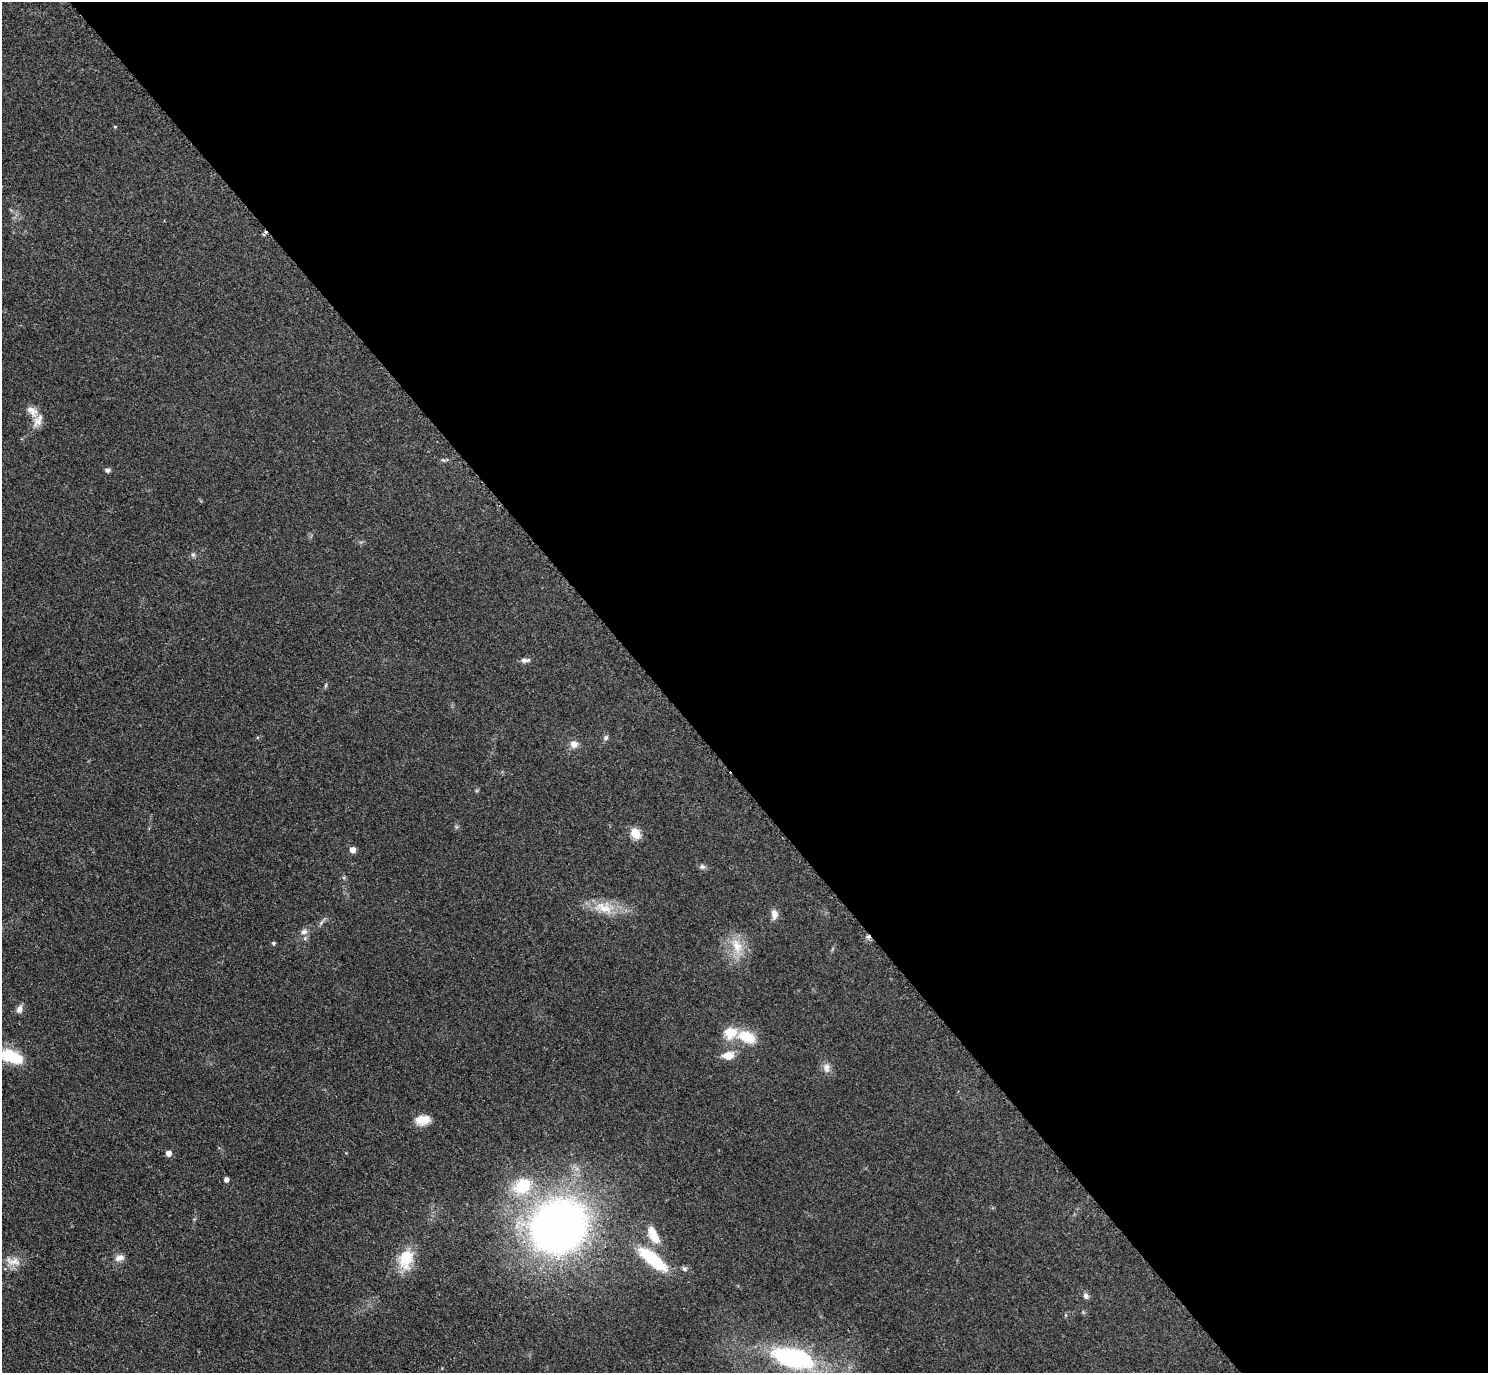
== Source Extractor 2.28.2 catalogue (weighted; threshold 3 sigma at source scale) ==
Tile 8 of 4 x 4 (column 4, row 2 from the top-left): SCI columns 4471-5956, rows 2907-4277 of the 5963 x 5961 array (HDU 1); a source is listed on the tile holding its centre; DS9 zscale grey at full resolution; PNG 1490 x 1375 px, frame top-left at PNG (2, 2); no overlay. Shown black and unused: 56% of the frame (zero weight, under 2 of 3 exposures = <1% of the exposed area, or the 3 px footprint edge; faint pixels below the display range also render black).
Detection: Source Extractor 2.28.2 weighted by HDU 2 'WHT'; one run over the whole footprint, this tile lists its part. Background 0.0958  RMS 0.0085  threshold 0.0383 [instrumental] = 3 sigma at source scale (4.5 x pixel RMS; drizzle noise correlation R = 1.50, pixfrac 1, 0.05/0.05 arcsec/px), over >= 5 px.
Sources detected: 38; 1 cosmic-ray / hot-pixel residue — not listed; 2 inside a brighter listed object's ellipse — not listed separately; the other 35 listed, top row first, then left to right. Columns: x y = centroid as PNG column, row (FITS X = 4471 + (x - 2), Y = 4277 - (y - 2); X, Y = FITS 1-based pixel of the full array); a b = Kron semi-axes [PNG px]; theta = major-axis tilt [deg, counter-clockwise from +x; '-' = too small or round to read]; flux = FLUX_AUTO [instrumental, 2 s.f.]
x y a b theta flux
115 127 4 4 - 0.85
38 420 21 10 60 8
443 460 6 4 -42 1
107 470 6 5 - 2.2
193 555 7 5 -87 1.9
525 660 13 6 4 3.2
326 685 6 4 70 1.1
606 737 7 6 - 2.1
574 744 10 9 - 5.4
635 833 6 5 - 43
352 850 5 5 - 7.1
702 866 8 7 - 2.3
604 908 30 14 -20 20
774 914 12 8 -84 5.3
304 932 9 7 17 3.6
273 943 5 4 - 1.3
737 946 22 13 -69 17
19 1009 10 7 74 3.9
747 1037 21 12 -25 22
728 1055 16 11 11 9.1
11 1057 25 12 -21 32
826 1068 13 9 -85 5.2
423 1120 16 10 6 13
168 1153 5 5 - 6.4
226 1179 4 4 - 3.6
522 1186 26 20 34 35
558 1226 45 39 32 570
653 1235 27 11 -64 17
119 1258 13 8 22 4.9
406 1258 27 19 63 23
653 1259 37 12 -39 49
13 1261 24 10 -13 9.5
684 1269 8 6 -27 1.9
1086 1296 8 7 - 2.7
793 1358 52 22 -14 110
Isophote crosses this tile's border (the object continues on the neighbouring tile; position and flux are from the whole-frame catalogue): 1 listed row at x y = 11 1057